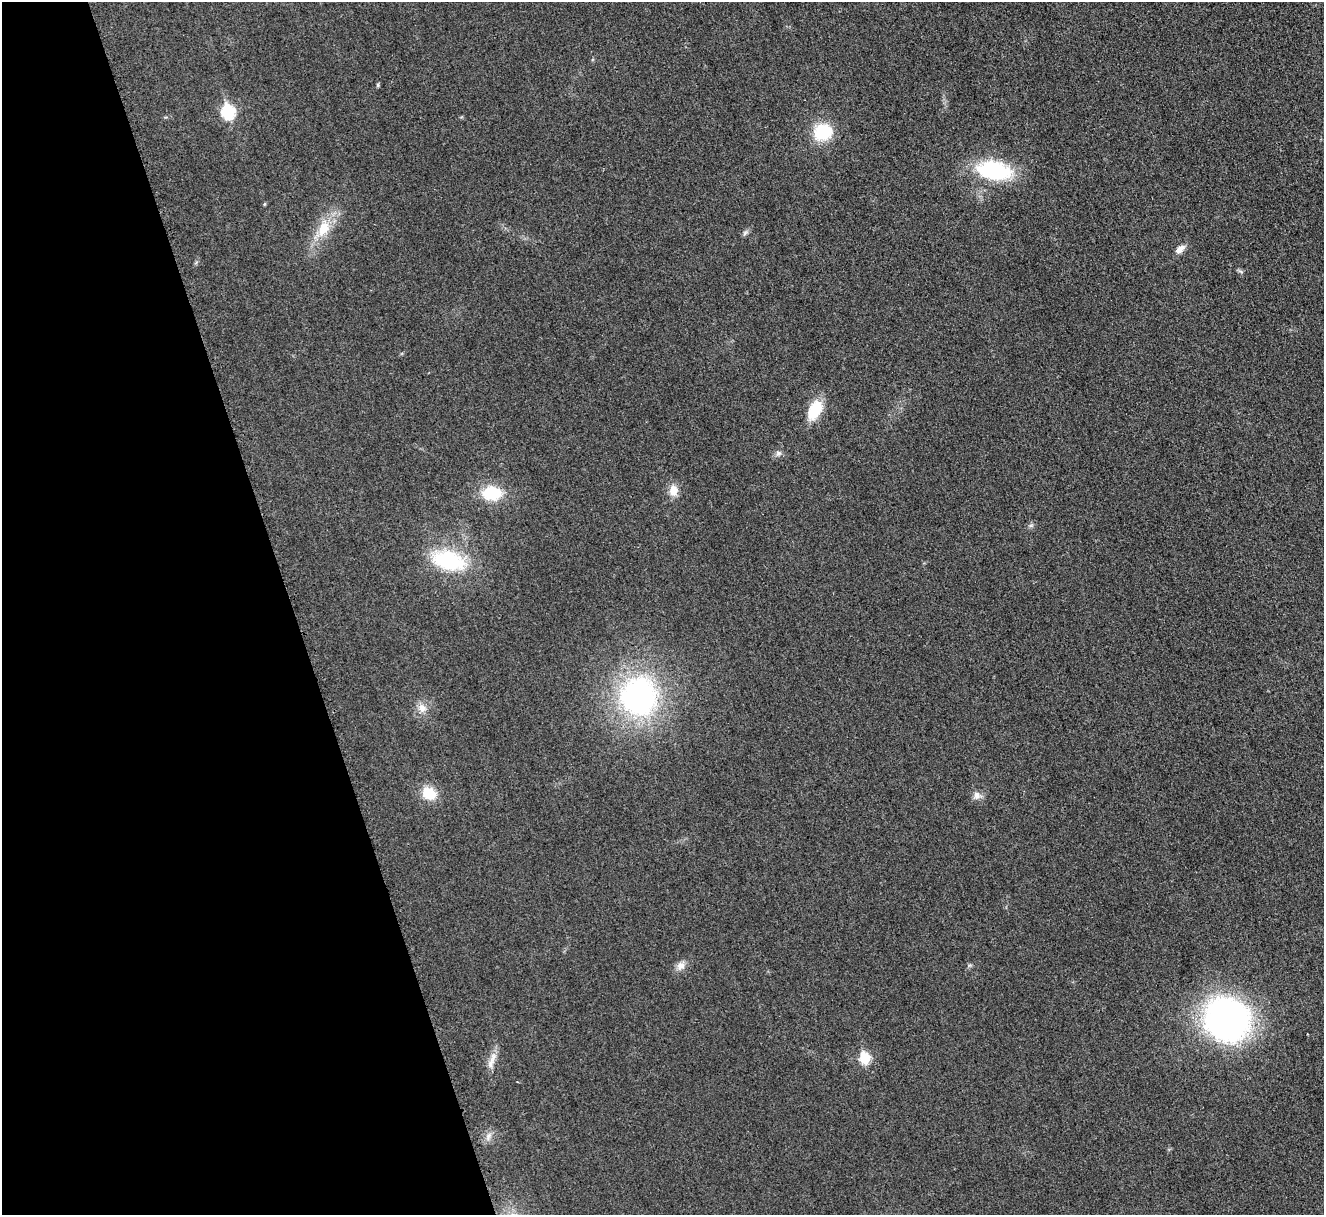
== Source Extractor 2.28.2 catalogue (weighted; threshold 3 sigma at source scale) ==
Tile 5 of 4 x 4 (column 1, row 2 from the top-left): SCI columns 5-1326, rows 2583-3795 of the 5308 x 5290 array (HDU 1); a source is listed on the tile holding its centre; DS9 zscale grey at full resolution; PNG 1326 x 1217 px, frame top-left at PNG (2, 2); no overlay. Shown black and unused: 22% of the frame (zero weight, under 3 of 4 exposures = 1% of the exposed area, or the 3 px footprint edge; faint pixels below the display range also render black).
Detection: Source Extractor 2.28.2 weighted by HDU 2 'WHT'; one run over the whole footprint, this tile lists its part. Background 0.0693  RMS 0.0068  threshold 0.0307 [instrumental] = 3 sigma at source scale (4.5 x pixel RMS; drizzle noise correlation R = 1.50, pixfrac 1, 0.05/0.05 arcsec/px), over >= 5 px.
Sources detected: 23; all 23 listed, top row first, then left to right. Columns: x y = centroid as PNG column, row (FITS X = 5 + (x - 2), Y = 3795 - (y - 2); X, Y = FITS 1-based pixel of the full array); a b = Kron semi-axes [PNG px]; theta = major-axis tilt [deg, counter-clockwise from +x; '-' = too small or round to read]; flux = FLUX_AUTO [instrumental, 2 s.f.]
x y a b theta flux
378 85 5 4 - 1.1
228 112 8 7 - 77
823 132 20 18 19 28
994 170 30 16 -9 72
264 204 5 3 - 0.66
324 228 23 14 68 17
745 233 9 5 60 1.7
1180 249 14 8 38 4.5
815 410 21 12 64 23
778 453 8 8 - 2.4
673 490 13 10 88 7.9
492 493 19 13 2 29
1031 525 7 4 19 1.2
449 560 33 19 -16 57
638 696 40 38 -89 170
422 708 12 11 - 5.9
429 793 16 13 -24 17
977 795 12 9 -38 4.1
681 966 13 10 54 4.7
1227 1020 34 31 -30 290
865 1058 6 6 - 39
492 1061 27 8 69 6.6
488 1136 13 8 70 4